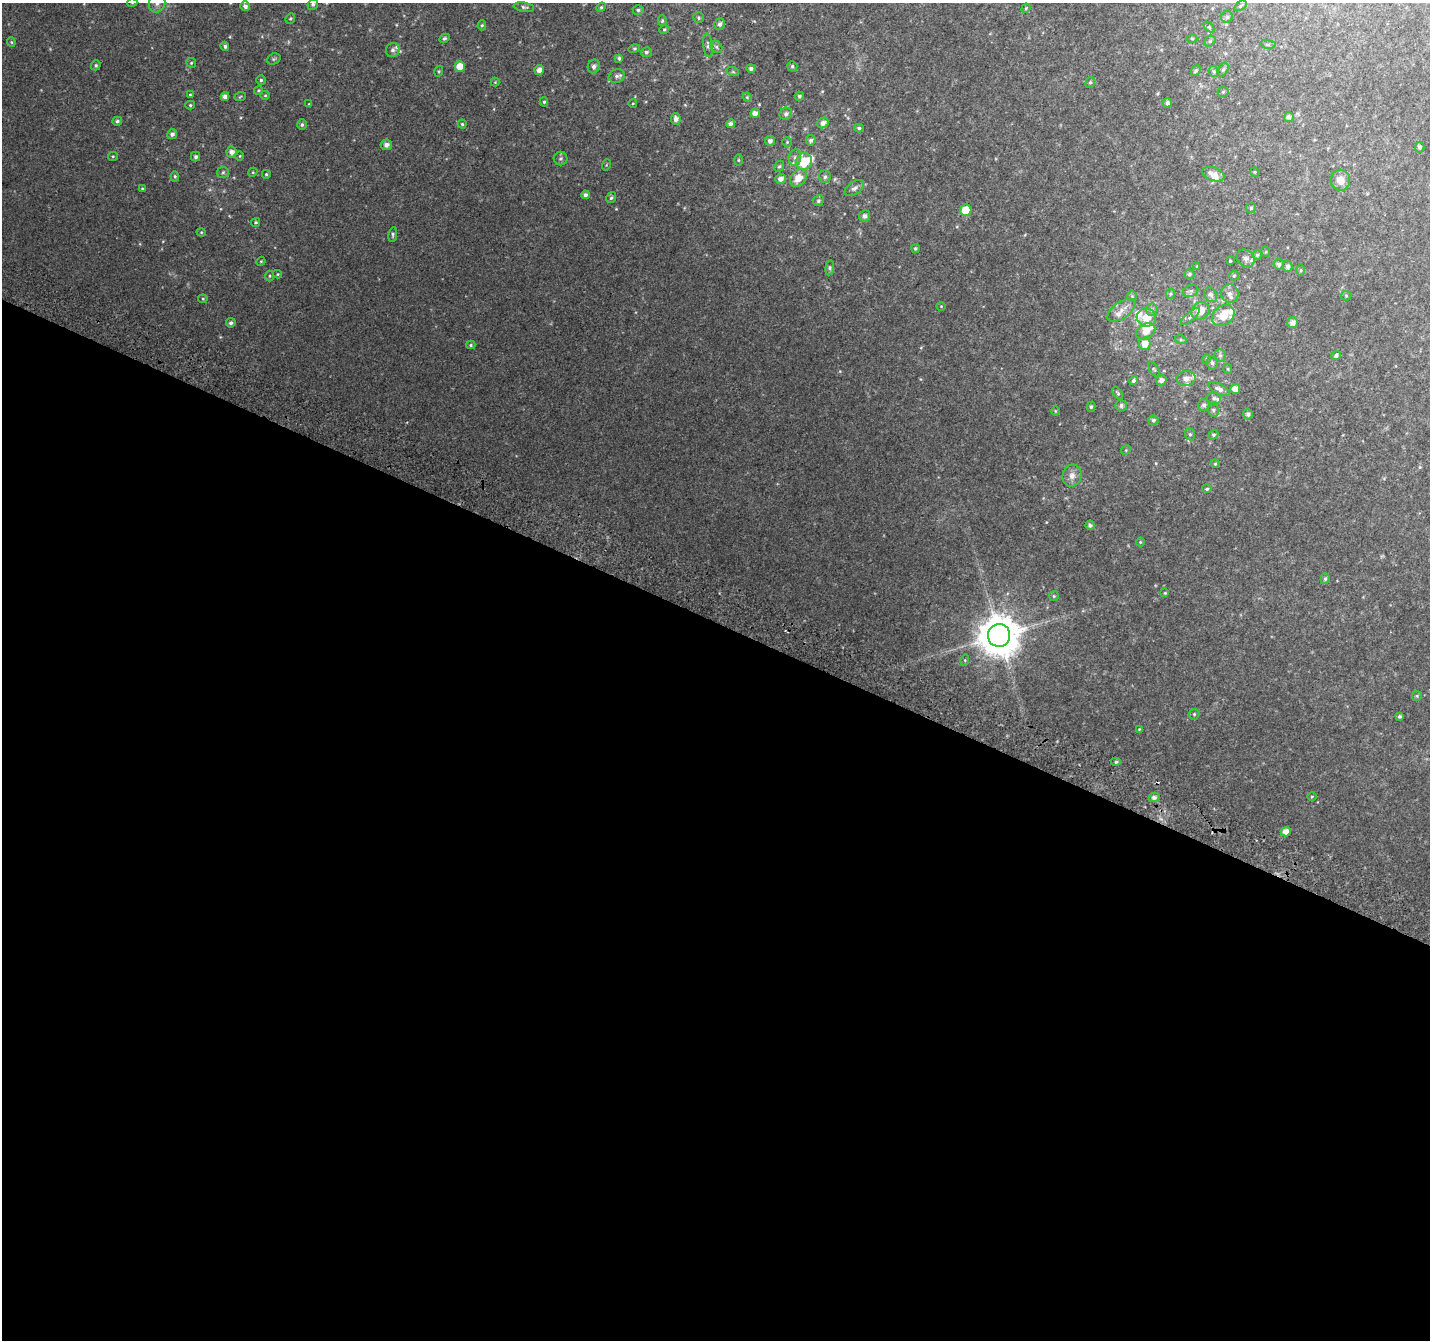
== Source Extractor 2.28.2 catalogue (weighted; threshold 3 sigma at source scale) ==
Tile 14 of 4 x 4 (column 2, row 4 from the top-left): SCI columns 1456-2883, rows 307-1644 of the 5758 x 5899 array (HDU 1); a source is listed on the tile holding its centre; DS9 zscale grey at full resolution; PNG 1432 x 1342 px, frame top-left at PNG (2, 3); each listed source drawn as its Kron ellipse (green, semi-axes under 4 px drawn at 4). Shown black and unused: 54% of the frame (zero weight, under 2 of 3 exposures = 2% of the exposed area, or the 3 px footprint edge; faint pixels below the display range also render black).
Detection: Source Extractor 2.28.2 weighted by HDU 2 'WHT'; one run over the whole footprint, this tile lists its part. Background 0.0301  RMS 0.01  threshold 0.0465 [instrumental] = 3 sigma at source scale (4.5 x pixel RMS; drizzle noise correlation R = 1.50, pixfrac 1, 0.0396/0.0396 arcsec/px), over >= 5 px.
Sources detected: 196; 1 too faint to see at this stretch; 1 cosmic-ray / hot-pixel residue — neither listed nor drawn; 12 inside a brighter listed object's ellipse — not listed separately; the other 182 listed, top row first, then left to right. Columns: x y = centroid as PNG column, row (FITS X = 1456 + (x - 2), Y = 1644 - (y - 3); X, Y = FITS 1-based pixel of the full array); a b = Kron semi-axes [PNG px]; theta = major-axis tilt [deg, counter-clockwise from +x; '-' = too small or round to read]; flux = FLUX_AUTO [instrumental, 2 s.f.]
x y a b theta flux
132 3 5 3 - 0.83
157 3 9 8 - 4.6
313 4 5 5 - 2.4
245 6 5 4 - 4
1240 6 7 3 36 1.5
524 7 10 4 -10 2.3
601 7 5 4 - 1.2
1026 8 5 4 - 1
638 10 5 4 - 1.8
1227 17 6 6 - 2
290 18 6 4 67 1.3
698 18 5 5 - 1.8
662 21 5 4 - 1.1
720 24 6 5 - 3.6
482 25 5 4 - 1.4
1209 27 6 4 -44 1.4
664 29 5 4 - 1.3
445 38 5 4 - 1.7
1192 38 5 3 - 0.93
1210 41 6 5 - 1.5
11 42 4 4 - 1.1
1268 44 8 4 -8 1.7
708 45 12 5 -83 3
225 46 4 4 - 2.4
716 47 6 5 - 2.1
634 49 6 4 15 1.2
393 50 7 6 - 2.9
646 52 5 5 - 2
619 58 4 4 - 2.3
274 59 7 5 21 1.6
191 63 5 4 - 1.3
96 65 5 4 - 1.7
460 66 5 5 - 13
594 66 7 6 - 4.1
792 66 5 5 - 1.9
751 68 5 4 - 2.4
539 70 5 4 - 6
1223 70 7 5 62 1.7
439 71 5 3 - 1
1196 71 6 4 48 1.7
1214 71 6 4 -67 1.6
733 72 6 4 -18 1.3
617 76 8 6 25 3.3
261 80 4 4 - 1.5
495 82 4 4 - 0.88
1090 82 6 4 66 1.7
258 90 4 4 - 1.3
1223 92 5 5 - 1.5
190 95 4 3 - 0.88
265 95 5 4 - 1.1
799 96 5 4 - 1.9
225 97 4 4 - 4.2
240 97 6 3 21 1.1
747 97 5 4 - 1
544 102 4 4 - 1.5
633 103 4 3 - 0.81
1167 103 4 4 - 3.6
309 104 4 4 - 0.84
190 105 5 4 - 1.3
755 113 5 4 - 6.1
786 114 6 6 - 3.5
1289 117 5 5 - 3.5
676 119 6 5 - 4.6
117 121 5 4 - 2.2
823 123 6 5 - 4.6
462 124 4 4 - 1.5
730 124 4 4 - 3.8
302 125 5 4 - 2
859 128 5 4 - 1.9
172 134 5 5 - 3.6
811 140 5 5 - 2.8
770 141 5 5 - 3.5
787 142 5 4 - 1.2
386 145 5 5 - 4.2
1420 147 5 4 - 2.5
232 152 5 5 - 5.2
113 156 5 4 - 1.1
240 156 5 3 - 0.83
196 157 4 4 - 2.2
795 157 8 6 75 3.4
561 159 7 6 - 2.3
738 160 5 3 - 1.1
804 161 9 8 - 31
606 165 6 3 71 0.94
779 166 6 4 65 1.5
223 172 6 5 - 1.9
253 172 5 3 - 0.96
1255 172 5 3 - 0.85
266 174 4 4 - 1.5
1213 174 12 6 -18 8.2
175 176 5 4 - 1.5
825 177 6 6 - 2.8
798 178 9 7 48 11
781 179 5 5 - 5.1
1340 180 10 9 - 10
142 188 4 4 - 1.1
854 188 11 6 34 3.8
585 195 4 4 - 2.9
611 198 6 4 57 1.9
818 201 6 5 - 2.1
1251 208 5 5 - 1.4
966 210 6 5 - 29
865 216 6 5 - 3.6
255 222 5 4 - 1.5
201 232 4 4 - 1
393 235 7 4 81 1.6
915 248 4 4 - 1.4
1266 252 5 3 - 0.96
1257 255 5 5 - 1.4
1246 258 9 8 - 4.7
261 261 5 3 - 0.93
1230 261 3 3 - 1
1279 264 5 5 - 3
1197 266 4 3 - 0.74
1288 266 5 5 - 3
830 268 8 4 82 1.8
1301 270 6 4 89 1.2
278 274 4 4 - 1
1189 274 5 5 - 1.9
270 276 5 3 - 1.1
1234 276 5 4 - 1.3
1191 291 8 6 20 2.4
1170 294 5 4 - 1.2
1230 294 9 8 - 4.7
1211 295 8 6 -62 2.7
1132 296 5 5 - 1.2
1346 296 5 5 - 1.1
203 299 4 4 - 1.1
941 306 4 3 - 0.72
1121 310 16 8 36 7.7
1151 310 6 6 - 2.5
1200 311 9 8 - 12
1223 315 12 9 37 21
1146 317 10 9 - 13
1190 317 12 4 41 3.1
231 323 5 4 - 2.7
1293 323 5 5 - 5.1
1146 331 10 7 29 9.1
1181 340 6 4 -18 1.2
1145 344 6 6 - 9.8
471 345 5 4 - 1.3
1220 355 6 5 - 2.1
1336 356 5 4 - 2.5
1206 359 5 4 - 1.3
1212 363 7 6 - 2.7
1154 369 8 4 -61 1.5
1228 369 5 3 - 0.88
1186 378 9 7 4 6.6
1133 380 5 4 - 2.3
1161 380 5 5 - 4.3
1219 389 11 5 -25 4.2
1235 389 5 5 - 7.2
1118 393 7 4 -55 1.6
1214 398 7 5 -11 2.3
1121 405 6 5 - 2.6
1204 405 6 5 - 2.9
1091 407 5 4 - 1.6
1213 410 6 5 - 2
1055 411 5 3 - 0.83
1248 414 5 5 - 3.1
1153 420 5 5 - 2.2
1190 434 6 5 - 1.8
1213 435 5 4 - 1.7
1126 450 5 4 - 1.1
1215 464 4 4 - 1.2
1072 476 11 9 75 6.5
1207 489 4 4 - 1.8
1090 525 4 4 - 2.8
1140 542 4 4 - 1
1325 579 5 4 - 1.7
1165 593 4 4 - 1.1
1054 596 5 5 - 1.1
999 635 11 11 - 3300
965 660 6 4 73 1.2
1417 696 5 5 - 1.3
1194 714 6 5 - 1.4
1400 716 4 4 - 1.8
1139 729 3 3 - 0.72
1116 762 5 4 - 1.9
1312 796 5 3 - 1
1154 797 5 4 - 3.4
1286 832 5 4 - 7.9
Isophote crosses this tile's border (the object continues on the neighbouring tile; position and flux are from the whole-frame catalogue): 3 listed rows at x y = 132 3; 157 3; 245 6